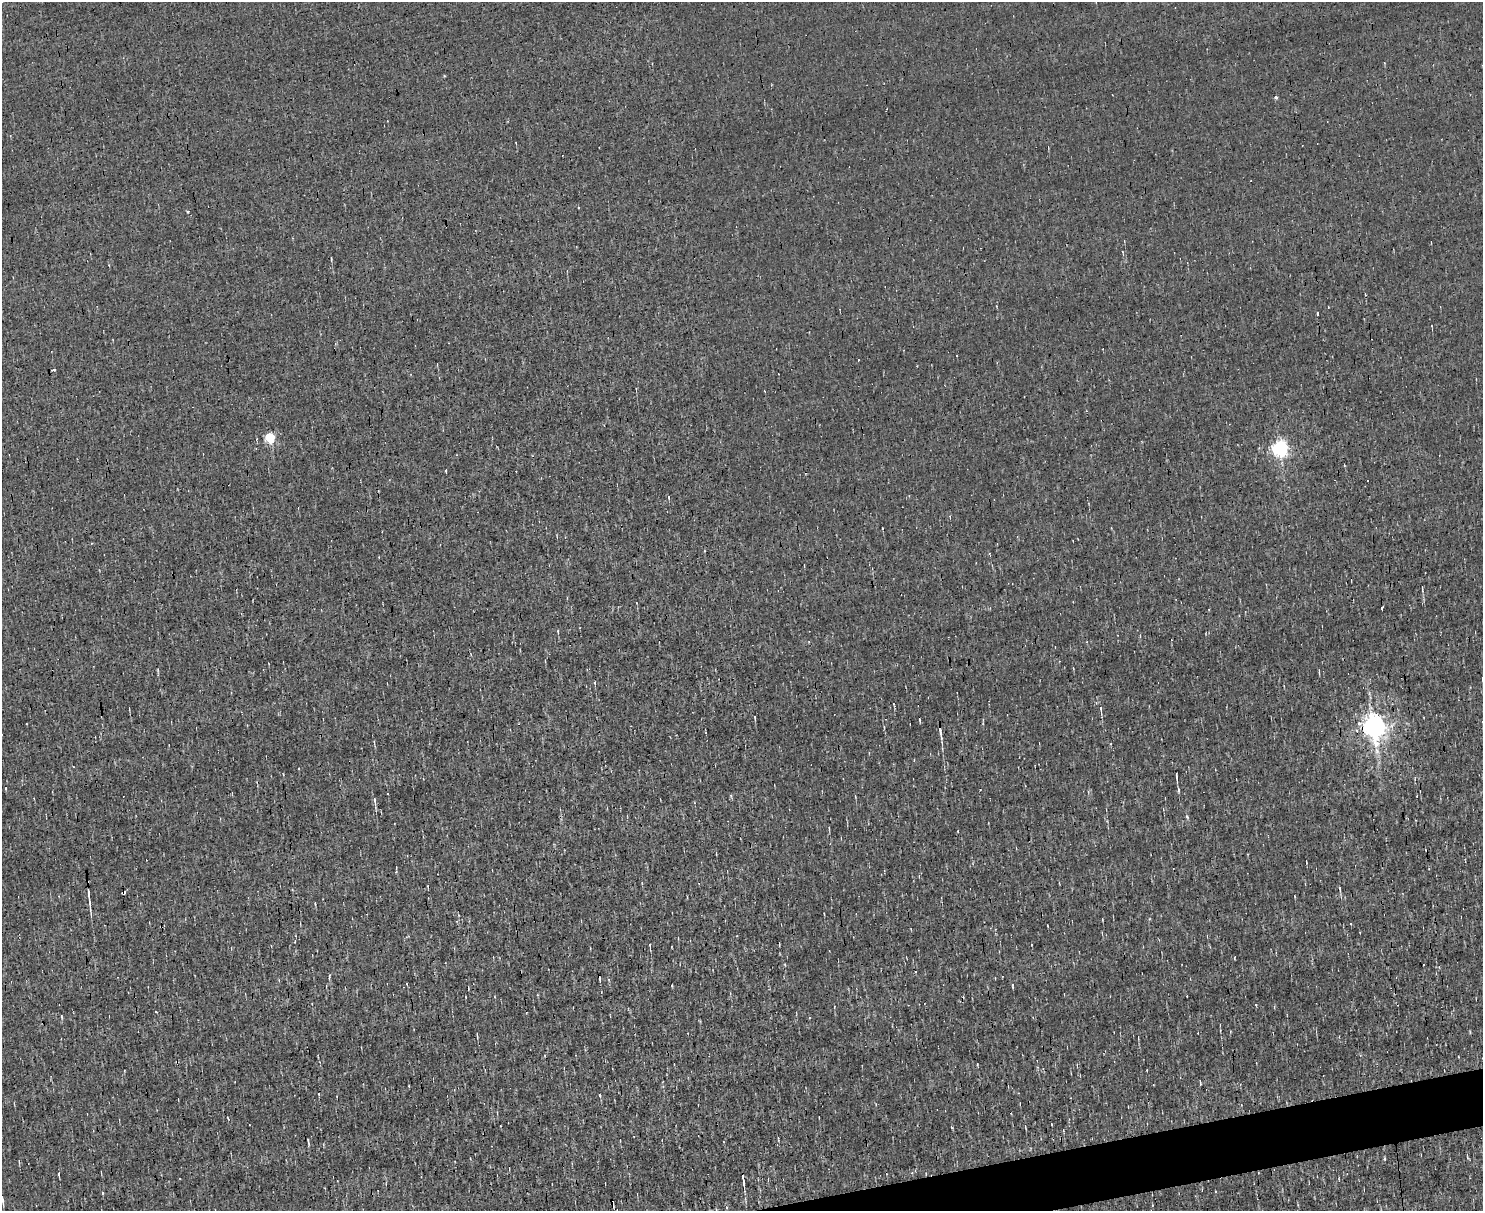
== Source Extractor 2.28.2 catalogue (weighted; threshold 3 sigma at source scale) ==
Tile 5 of 3 x 4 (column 2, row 2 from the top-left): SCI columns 1613-3093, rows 2421-3629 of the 4820 x 4839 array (HDU 1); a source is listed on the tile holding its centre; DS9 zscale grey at full resolution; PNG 1485 x 1213 px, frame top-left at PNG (2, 2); no overlay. Shown black and unused: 2% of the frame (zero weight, under 3 of 4 exposures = <1% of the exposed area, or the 3 px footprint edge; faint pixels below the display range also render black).
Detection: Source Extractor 2.28.2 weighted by HDU 2 'WHT'; one run over the whole footprint, this tile lists its part. Background 0.00107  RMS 0.037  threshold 0.167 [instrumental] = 3 sigma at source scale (4.5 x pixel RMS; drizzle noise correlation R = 1.50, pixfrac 1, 0.05/0.05 arcsec/px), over >= 5 px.
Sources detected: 58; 13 cosmic-ray / hot-pixel residue — not listed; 1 inside a brighter listed object's ellipse — not listed separately; the other 44 listed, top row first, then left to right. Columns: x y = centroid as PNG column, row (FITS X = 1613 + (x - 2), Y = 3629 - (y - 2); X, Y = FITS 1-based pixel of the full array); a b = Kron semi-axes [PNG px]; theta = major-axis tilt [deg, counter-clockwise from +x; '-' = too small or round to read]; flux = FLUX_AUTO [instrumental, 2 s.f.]
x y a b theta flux
1276 97 5 4 - 5.9
578 207 3 3 - 6
188 212 5 4 - 4.5
331 258 4 2 - 4
1317 314 3 3 - 22
54 369 3 3 - 17
270 438 5 5 - 330
257 439 3 2 - 7.1
1280 448 6 6 - 1200
1368 481 2 2 - 4.6
1422 588 10 3 -86 6.7
1382 607 4 3 - 11
558 631 4 3 - 3
158 670 5 3 - 3.3
1319 672 6 2 -83 4.3
1482 678 5 2 - 3.3
595 683 5 3 - 3.1
1101 709 12 3 -87 10
755 717 6 3 -81 3.2
1359 723 8 6 -74 15
1374 725 8 7 - 3500
941 733 13 4 -77 16
1177 776 13 3 -87 8
855 796 5 3 - 2.9
374 801 10 4 -84 12
1187 817 6 4 -65 5.6
1340 889 6 3 -85 5.6
89 898 20 2 -84 16
315 903 4 2 - 3.3
650 946 8 2 -84 6.3
1234 958 4 2 - 2.6
329 977 6 3 90 4.4
672 986 4 2 - 2.6
1012 986 7 2 -79 4.1
62 1017 5 3 - 3.4
477 1035 6 2 -86 3.6
1200 1081 4 3 - 5.1
600 1095 4 3 - 4.1
1063 1130 4 2 - 2.7
1467 1157 8 3 -77 4.1
19 1161 6 2 -86 3.9
59 1174 6 2 -87 5.3
743 1179 15 3 -82 21
3 1200 11 2 -85 7.9
Overlapping masked pixels (flux is a lower limit): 2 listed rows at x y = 1374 725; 743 1179
Isophote crosses this tile's border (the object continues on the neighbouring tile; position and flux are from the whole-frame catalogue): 1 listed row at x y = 1482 678
Unlisted compact peaks at least as high as the median listed source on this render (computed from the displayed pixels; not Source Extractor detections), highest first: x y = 1384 1159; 952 1128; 1256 1005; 156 1012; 444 76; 980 790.